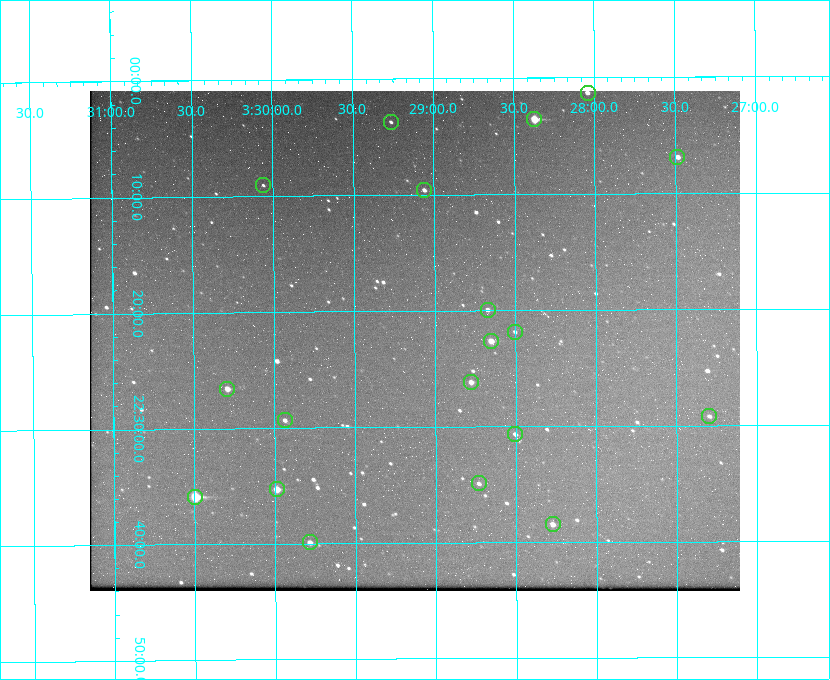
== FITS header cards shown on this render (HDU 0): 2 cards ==
NAXIS1  =                  650 / Width of table row in bytes
NAXIS2  =                  500 / Number of rows in table

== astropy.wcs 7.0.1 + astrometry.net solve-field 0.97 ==
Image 650 x 500 px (HDU 0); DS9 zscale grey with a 90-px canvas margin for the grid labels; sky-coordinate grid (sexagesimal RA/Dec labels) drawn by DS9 from the SOLVED WCS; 19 Tycho-2 reference stars matched to detected sources circled (green)
Header WCS: none
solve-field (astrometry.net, Tycho-2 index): SOLVED blind (the file carries no WCS)
Solved WCS: RA---TAN-SIP/DEC--TAN-SIP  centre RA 03:29:08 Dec +22:23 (52.28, +22.38 deg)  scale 5.17 arcsec/px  FOV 56.0' x 43.1'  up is -180 deg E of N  parity flipped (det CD > 0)
(file carries no celestial WCS; the grid is the blind solution)
Tycho-2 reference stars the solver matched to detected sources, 19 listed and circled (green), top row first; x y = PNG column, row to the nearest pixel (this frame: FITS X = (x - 90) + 1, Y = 500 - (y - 91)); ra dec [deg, ICRS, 3 dp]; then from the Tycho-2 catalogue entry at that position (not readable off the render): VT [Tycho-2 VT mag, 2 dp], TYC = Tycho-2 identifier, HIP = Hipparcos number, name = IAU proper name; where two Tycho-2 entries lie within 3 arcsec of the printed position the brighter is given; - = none
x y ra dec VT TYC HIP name
588 93 52.010 +22.023 11.65 1246-553-1 16144 -
534 119 52.094 +22.059 8.73 1246-565-1 16174 -
391 122 52.316 +22.062 11.63 1246-490-1 - -
677 157 51.872 +22.114 10.68 1245-1095-1 - -
263 185 52.515 +22.151 11.55 1246-639-1 - -
424 190 52.265 +22.160 11.20 1246-515-1 - -
488 310 52.168 +22.332 11.56 1246-558-1 - -
515 332 52.126 +22.364 12.17 1246-628-1 - -
491 341 52.163 +22.377 10.31 1246-508-1 - -
471 382 52.194 +22.436 11.10 1246-758-1 - -
227 389 52.573 +22.443 9.90 1246-338-1 - -
709 416 51.824 +22.487 11.65 1245-1005-1 - -
285 420 52.484 +22.489 11.63 1246-473-1 - -
515 434 52.126 +22.511 11.81 1797-918-1 - -
479 483 52.183 +22.582 11.55 1797-1044-1 - -
277 489 52.497 +22.588 9.77 1798-224-1 - -
195 497 52.624 +22.598 10.47 1798-308-1 - -
553 524 52.069 +22.641 10.36 1797-946-1 - -
310 542 52.446 +22.665 11.05 1798-126-1 - -